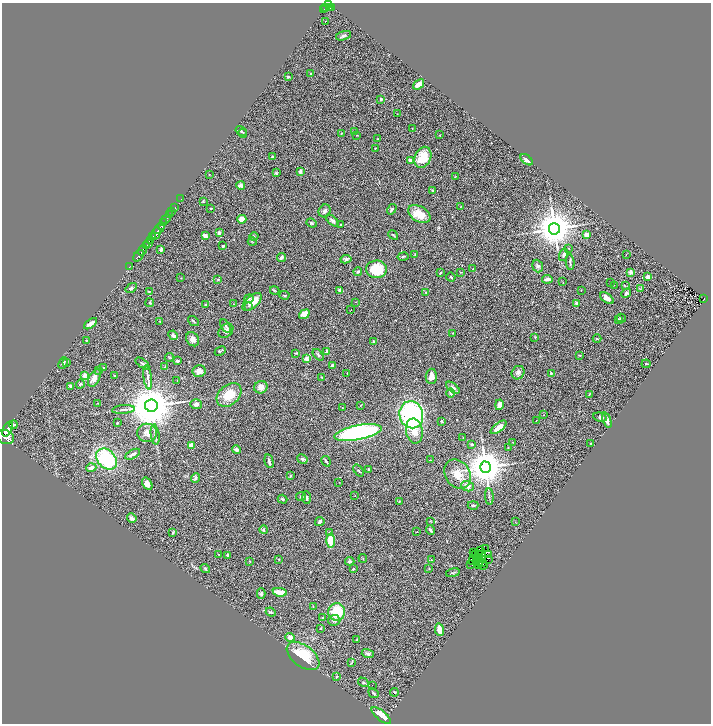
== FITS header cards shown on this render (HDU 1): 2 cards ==
NAXIS1  =                 1418
NAXIS2  =                 1443

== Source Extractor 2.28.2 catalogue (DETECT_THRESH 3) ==
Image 1418 x 1443 px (HDU 1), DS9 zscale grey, zoomed out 1/2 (1 PNG px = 2 x 2 image px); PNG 713 x 726 px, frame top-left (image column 2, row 1442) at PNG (2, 3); each listed source drawn as its Kron ellipse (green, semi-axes under 4 px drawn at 4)
Background 0.583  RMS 0.078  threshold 0.234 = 3 sigma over >= 5 px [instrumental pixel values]
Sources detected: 305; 37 cannot appear on this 1/2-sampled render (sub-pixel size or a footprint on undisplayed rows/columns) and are neither listed nor drawn; the other 268 listed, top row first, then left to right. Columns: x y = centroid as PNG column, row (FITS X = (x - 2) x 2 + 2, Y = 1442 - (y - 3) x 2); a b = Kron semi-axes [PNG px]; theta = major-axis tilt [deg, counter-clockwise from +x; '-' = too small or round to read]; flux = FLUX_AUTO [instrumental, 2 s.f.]
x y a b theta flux
328 4 4 2 - 400
326 8 4 2 - 190
329 8 3 2 - 220
331 8 4 3 - 260
324 10 3 2 - 150
325 21 2 1 - 8.9
343 36 8 4 16 39
310 73 2 2 - 19
288 77 3 2 - 15
418 84 6 3 38 130
381 99 3 3 - 19
397 114 2 2 - 5.3
412 128 3 2 - 6
241 131 6 3 -32 17
355 132 2 2 - 5.2
243 133 4 2 - 12
341 133 3 3 - 13
357 135 2 1 - 4
440 135 2 1 - 5.6
377 139 3 2 - 9.3
375 148 3 1 - 5.2
272 157 3 3 - 20
423 157 11 8 66 310
410 160 4 3 - 59
526 160 7 3 -40 53
300 171 3 2 - 27
276 173 2 2 - 16
209 174 2 1 - 6.4
455 177 3 2 - 5.4
241 185 4 3 - 78
433 190 4 3 - 11
181 199 2 1 - 25
203 201 4 3 - 13
461 206 3 2 - 4.7
175 208 2 2 - 59
211 209 2 2 - 9.4
392 209 5 2 - 25
172 211 2 2 - 140
325 211 6 5 - 41
419 214 12 7 -31 230
169 215 3 2 - 170
166 219 5 2 - 870
242 219 4 3 - 220
332 220 8 4 -39 41
164 223 3 2 - 580
312 223 5 3 - 19
341 225 2 2 - 10
161 226 2 1 - 490
159 229 6 3 40 1700
554 229 5 5 - 50000
156 233 6 3 74 940
219 233 3 3 - 39
393 235 5 2 - 11
587 235 4 3 - 99
153 236 4 1 - 310
205 236 4 3 - 65
254 236 4 2 - 8.8
150 240 3 3 - 310
252 242 4 2 - 8.6
149 244 4 2 - 280
147 246 3 2 - 310
223 246 2 2 - 29
569 248 3 2 - 10
161 249 3 3 - 28
142 250 5 2 - 1100
415 255 4 2 - 12
564 255 6 4 74 36
626 255 3 2 - 8.8
139 256 6 3 50 900
281 257 4 3 - 32
403 257 5 2 - 16
346 259 5 4 - 29
570 262 8 3 -85 33
538 266 6 5 - 33
129 267 2 1 - 25
376 269 10 9 - 430
473 269 3 2 - 11
358 272 4 3 - 21
461 272 3 2 - 7.2
631 272 2 2 - 180
440 273 3 2 - 15
451 277 5 3 - 19
648 277 3 3 - 55
181 278 3 2 - 7.3
218 279 3 3 - 13
547 279 5 3 - 50
563 282 3 2 - 4.7
611 282 2 1 - 6.6
614 285 2 2 - 14
625 286 2 2 - 5.4
131 288 6 4 34 33
640 289 3 3 - 11
275 290 5 3 - 13
340 290 4 4 - 41
581 290 2 2 - 6.5
149 291 3 2 - 8.4
426 292 3 3 - 14
626 293 5 4 - 33
285 295 5 2 - 17
607 298 8 4 -37 94
249 299 4 3 - 24
704 299 4 2 - 52
252 302 12 6 41 190
356 302 2 2 - 9.6
150 303 4 3 - 21
577 303 3 3 - 39
205 304 2 2 - 14
233 304 2 2 - 6.2
248 306 2 1 - 13
351 310 2 1 - 10
304 314 6 4 38 120
621 318 4 2 - 12
618 319 3 3 - 13
160 321 2 2 - 8.2
193 321 6 2 -39 16
90 324 7 3 36 99
226 326 7 3 -57 24
226 331 8 6 42 56
453 333 3 2 - 6.9
173 335 5 3 - 62
535 337 4 2 - 9.5
193 339 7 6 - 73
597 339 4 2 - 11
86 340 3 2 - 7.9
374 341 3 2 - 14
220 351 6 2 25 19
327 351 2 2 - 140
296 353 4 2 - 9.8
318 355 7 4 -50 26
580 355 3 2 - 11
169 358 4 2 - 12
306 359 2 2 - 210
177 361 3 3 - 27
67 362 3 2 - 12
63 363 6 3 67 24
142 363 8 3 -37 31
646 364 4 2 - 14
332 365 4 2 - 28
103 367 2 2 - 8.6
164 367 4 2 - 10
99 370 3 2 - 8.1
199 371 6 6 - 96
347 373 3 2 - 7.6
518 373 7 6 - 53
551 373 2 2 - 16
114 375 2 2 - 19
84 376 4 3 - 72
431 376 7 5 88 150
148 377 12 3 -82 45
322 377 3 2 - 12
94 378 9 5 64 99
177 380 2 1 - 3.9
80 384 4 3 - 23
70 386 3 2 - 39
261 387 7 6 - 110
453 388 8 4 -39 69
450 393 4 4 - 26
589 394 3 1 - 9.2
229 395 14 10 42 330
97 403 2 1 - 4.7
196 404 6 5 - 46
361 405 4 2 - 7.6
499 405 5 3 - 86
151 406 6 6 - 76000
342 408 3 2 - 9.3
123 409 11 3 5 37
411 415 14 12 -76 2800
544 415 2 2 - 4.7
600 417 7 4 -14 26
536 420 2 1 - 5.1
607 420 8 4 -69 69
441 421 4 3 - 13
117 423 3 2 - 11
13 425 4 3 - 14
498 427 9 3 38 120
7 429 8 4 66 4700
414 431 12 8 -80 180
147 433 10 9 - 93
358 433 24 7 11 2600
155 435 10 3 -83 39
5 437 9 7 -20 4100
463 438 2 1 - 4.6
513 442 3 2 - 8.2
591 443 3 2 - 8.1
472 444 4 3 - 17
192 445 4 4 - 120
508 448 2 2 - 5.5
237 450 5 4 - 36
133 454 8 3 29 42
106 459 12 9 -47 1100
302 459 5 4 - 36
430 460 3 2 - 7.6
269 461 7 2 -76 47
326 461 5 3 - 23
485 467 5 5 - 50000
91 468 5 4 - 94
369 469 3 3 - 17
358 471 6 3 -53 17
457 474 16 12 -57 220
290 476 4 2 - 14
195 478 4 4 - 29
339 482 2 2 - 4.8
147 484 7 4 -58 84
467 486 6 5 - 65
301 496 5 3 - 19
355 496 2 2 - 4.3
489 496 8 2 -85 21
306 498 6 2 -87 20
283 499 5 3 - 26
399 501 4 2 - 8
473 505 5 2 - 23
132 518 5 4 - 48
430 521 3 2 - 8.3
320 522 5 3 - 30
515 522 3 2 - 4.6
264 530 4 3 - 17
430 530 5 3 - 28
173 532 3 3 - 12
417 532 2 2 - 4.2
329 533 3 3 - 11
331 541 7 4 -86 290
486 548 4 2 - 38
480 551 3 1 - 4
474 552 3 1 - 3
218 554 2 2 - 6.4
228 555 4 2 - 40
475 555 2 1 - 9.9
478 555 4 2 - 8.7
489 555 2 1 - 7.3
363 558 4 2 - 9.4
279 559 2 2 - 12
477 559 2 1 - 10
488 559 3 1 - 7.3
432 560 2 2 - 6.7
482 560 2 2 - 8.9
249 561 2 2 - 7.7
350 561 4 3 - 28
472 561 2 1 - 4.6
480 562 3 1 - 13
476 563 2 1 - 1.8
483 563 2 1 - 0.94
471 564 2 1 - 7.8
479 564 2 2 - 2.4
483 565 5 1 - 5.1
205 569 5 3 - 17
353 569 2 2 - 26
429 569 2 2 - 6.5
453 573 7 3 11 21
280 592 7 3 -11 270
261 593 5 4 - 25
313 607 4 2 - 8.7
271 612 5 4 - 23
337 612 9 8 - 510
322 618 3 3 - 15
334 620 6 5 - 46
320 628 3 2 - 11
439 629 6 3 -82 150
290 637 5 4 - 95
357 640 2 2 - 7.9
368 653 6 4 -15 30
303 656 19 10 -36 520
352 662 3 2 - 8.9
337 676 3 2 - 13
363 682 6 2 -29 14
372 685 2 1 - 6.9
394 692 4 3 - 16
374 693 5 3 - 20
381 716 12 4 -39 160
At the frame edge (FLAGS 8, measured only in part): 1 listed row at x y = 5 437
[37 sub-pixel or undisplayed-footprint detections neither listed nor drawn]